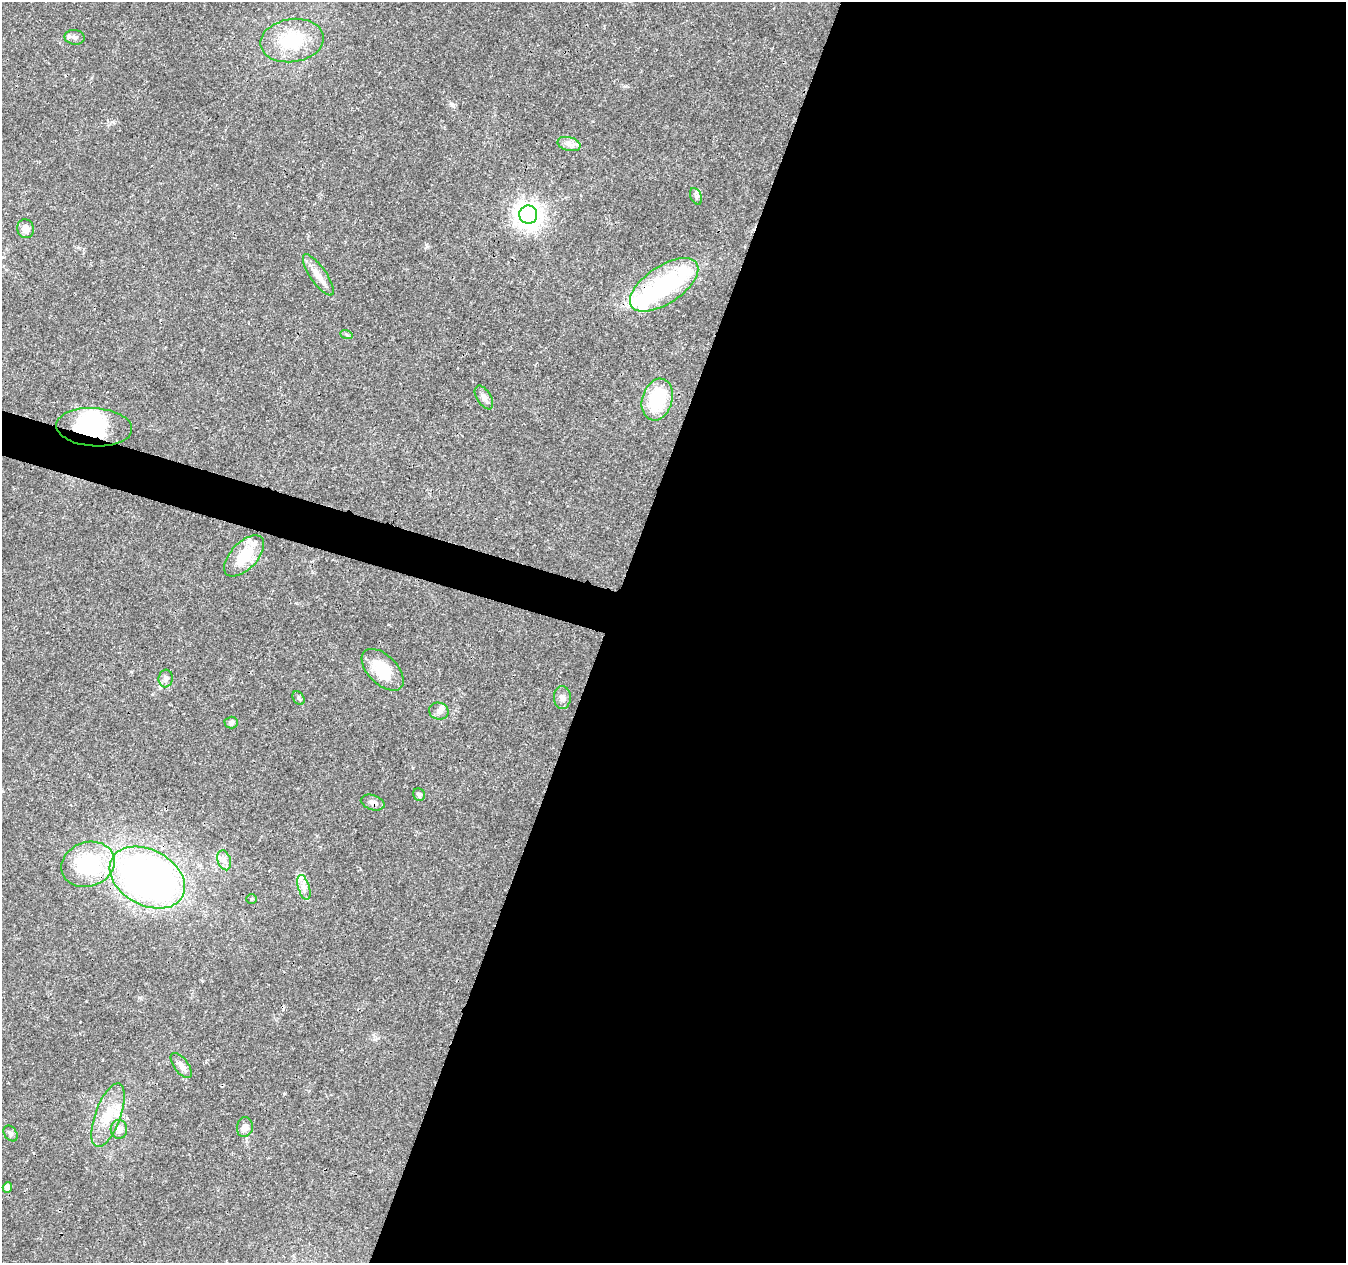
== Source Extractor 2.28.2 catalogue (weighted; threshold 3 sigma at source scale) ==
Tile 12 of 4 x 4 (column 4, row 3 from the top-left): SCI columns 4044-5387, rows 1544-2804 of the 5392 x 5546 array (HDU 1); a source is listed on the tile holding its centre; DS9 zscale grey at full resolution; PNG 1348 x 1265 px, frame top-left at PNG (2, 2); each listed source drawn as its Kron ellipse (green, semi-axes under 4 px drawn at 4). Shown black and unused: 57% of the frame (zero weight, under 3 of 4 exposures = <1% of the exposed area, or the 3 px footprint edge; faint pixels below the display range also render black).
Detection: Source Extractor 2.28.2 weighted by HDU 2 'WHT'; one run over the whole footprint, this tile lists its part. Background 0.0261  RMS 0.0019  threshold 0.00865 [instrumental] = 3 sigma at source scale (4.5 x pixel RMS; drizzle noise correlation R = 1.50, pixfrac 1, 0.0396/0.0396 arcsec/px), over >= 5 px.
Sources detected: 37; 3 inside a brighter object's white glare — neither listed nor drawn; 2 inside a brighter listed object's ellipse — not listed separately; the other 32 listed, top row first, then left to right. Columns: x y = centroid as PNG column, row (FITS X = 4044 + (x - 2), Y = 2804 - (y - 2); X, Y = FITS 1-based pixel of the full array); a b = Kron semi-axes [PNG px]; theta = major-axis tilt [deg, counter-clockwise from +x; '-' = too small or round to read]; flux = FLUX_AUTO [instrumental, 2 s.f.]
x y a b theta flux
75 37 10 7 -9 0.79
292 41 32 21 8 11
569 144 12 6 -15 1
696 196 9 5 -66 0.52
528 215 9 9 - 190
26 229 9 8 - 1.4
318 275 24 8 -56 2
664 285 39 18 34 20
346 334 6 4 -19 0.28
484 397 13 7 -58 0.97
657 399 21 15 74 11
94 427 38 19 -4 13
244 556 25 13 46 6.7
383 670 26 14 -45 6.4
166 678 9 7 84 0.78
562 697 11 8 -89 0.92
298 698 7 5 -59 0.39
439 711 10 8 -13 0.9
231 722 7 6 - 0.53
419 795 6 6 - 0.53
373 803 12 7 -17 0.86
224 860 10 6 -72 0.9
88 864 27 22 19 18
147 877 40 27 -29 90
304 887 13 5 -74 1.1
252 899 5 4 - 0.23
181 1066 15 7 -53 1.1
108 1115 33 12 70 5.6
245 1127 10 8 80 1.1
119 1129 9 8 - 1.3
11 1133 9 6 -53 0.52
7 1187 5 4 - 1.1
Overlapping masked pixels (flux is a lower limit): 3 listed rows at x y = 664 285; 94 427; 373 803
Unlisted compact peaks at least as high as the median listed source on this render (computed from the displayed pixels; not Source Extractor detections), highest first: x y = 452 104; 625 86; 284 1094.